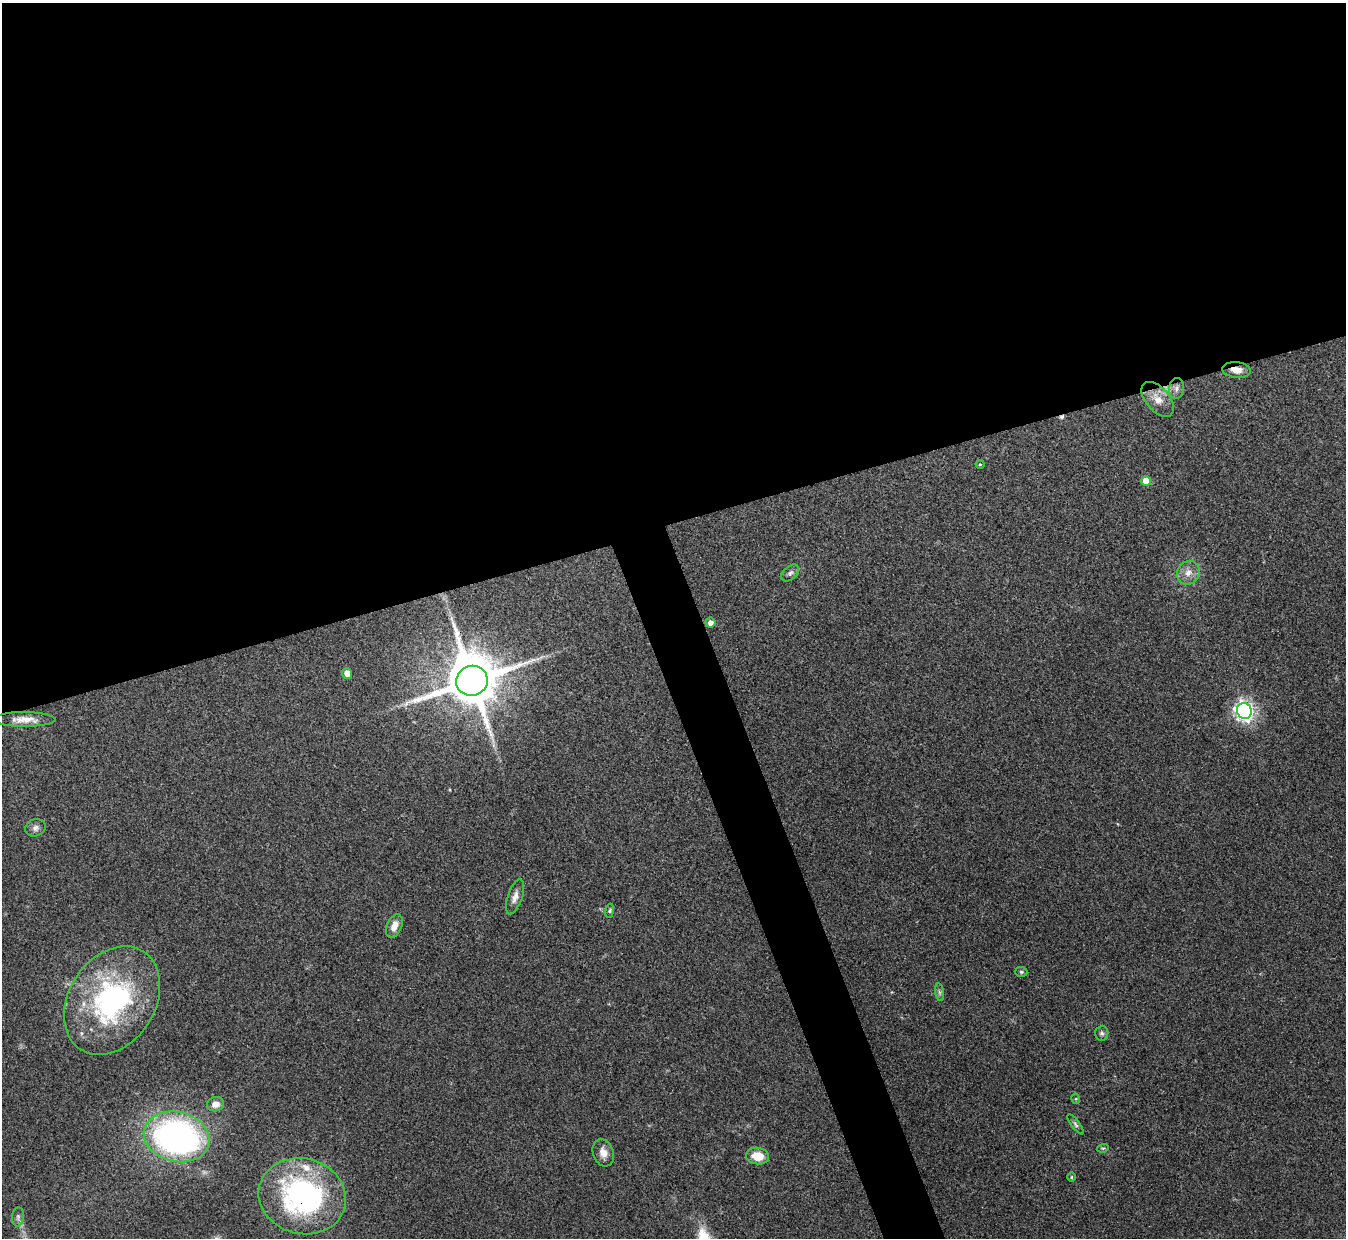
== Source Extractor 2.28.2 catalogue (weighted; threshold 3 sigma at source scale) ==
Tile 2 of 4 x 4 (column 2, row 1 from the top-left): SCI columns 1345-2688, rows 3855-5090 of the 5378 x 5365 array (HDU 1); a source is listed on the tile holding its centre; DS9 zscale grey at full resolution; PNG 1348 x 1240 px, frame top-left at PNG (2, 3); each listed source drawn as its Kron ellipse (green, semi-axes under 4 px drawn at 4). Shown black and unused: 45% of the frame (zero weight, under 3 of 4 exposures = <1% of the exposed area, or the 3 px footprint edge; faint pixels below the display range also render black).
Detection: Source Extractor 2.28.2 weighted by HDU 2 'WHT'; one run over the whole footprint, this tile lists its part. Background 0.15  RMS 0.0071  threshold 0.0321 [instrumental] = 3 sigma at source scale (4.5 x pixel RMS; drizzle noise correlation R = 1.50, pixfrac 1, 0.05/0.05 arcsec/px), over >= 5 px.
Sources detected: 32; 1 cosmic-ray / hot-pixel residue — neither listed nor drawn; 1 inside a brighter listed object's ellipse — not listed separately; the other 30 listed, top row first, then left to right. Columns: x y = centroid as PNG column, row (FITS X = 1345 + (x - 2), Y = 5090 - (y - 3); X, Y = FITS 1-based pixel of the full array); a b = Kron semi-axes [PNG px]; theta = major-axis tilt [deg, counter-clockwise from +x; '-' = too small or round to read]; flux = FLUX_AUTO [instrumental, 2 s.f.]
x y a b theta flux
1236 370 14 7 -6 6.2
1177 388 10 7 79 3.3
1158 399 21 11 -49 9.4
980 464 4 4 - 0.71
1146 481 5 5 - 15
790 573 10 6 41 2.3
1188 573 12 11 - 6.2
710 623 5 5 - 3.9
347 673 5 5 - 6.1
472 681 16 15 - 4300
1244 711 8 7 - 320
24 719 31 7 0 8.6
35 828 10 8 22 3.1
515 897 18 7 71 4.7
610 911 7 3 81 1.1
394 926 12 7 67 6.3
1021 972 6 5 - 1.1
940 992 9 4 -81 1.5
112 1001 58 43 57 130
1102 1033 7 6 - 1.8
1076 1099 5 3 - 0.69
216 1104 8 7 - 4.9
1076 1124 12 4 -53 1.8
177 1137 33 25 -13 240
1103 1148 6 3 17 0.77
603 1153 14 10 -71 6.2
757 1156 11 8 -9 13
1071 1177 5 3 - 0.66
302 1196 44 37 -15 150
18 1217 9 6 83 2.2
Overlapping masked pixels (flux is a lower limit): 3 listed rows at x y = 1236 370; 472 681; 302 1196